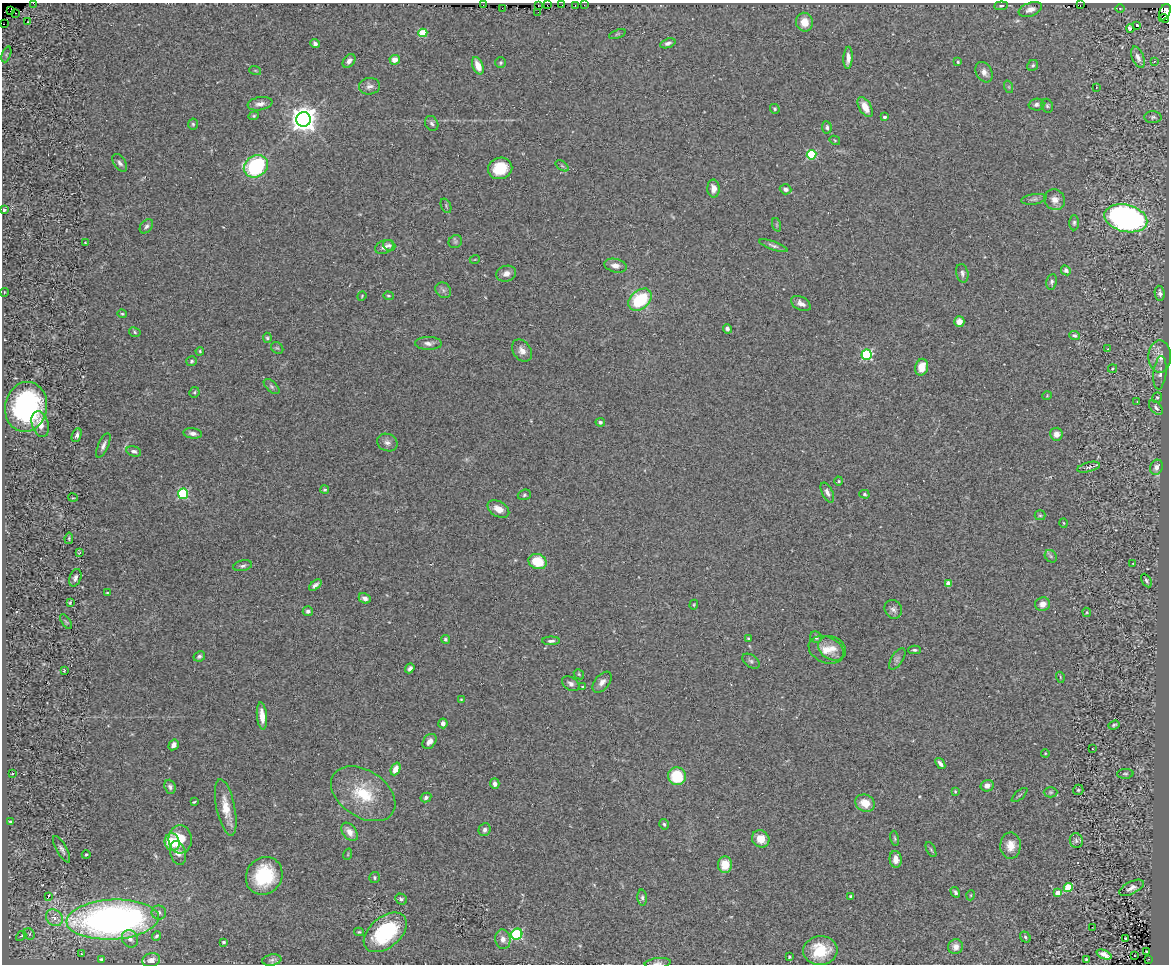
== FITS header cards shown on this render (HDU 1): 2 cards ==
NAXIS1  =                 1167
NAXIS2  =                  962

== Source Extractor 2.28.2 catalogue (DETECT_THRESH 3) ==
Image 1167 x 962 px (HDU 1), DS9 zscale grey, 1 PNG px = 1 image px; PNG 1171 x 966 px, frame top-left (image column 1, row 962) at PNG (2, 3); each listed source drawn as its Kron ellipse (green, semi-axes under 4 px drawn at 4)
Background 0.447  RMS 0.053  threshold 0.16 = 3 sigma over >= 5 px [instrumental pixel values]
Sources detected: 249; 1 with non-positive FLUX_AUTO (blend fragments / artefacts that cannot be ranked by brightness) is neither listed nor drawn; the other 248 listed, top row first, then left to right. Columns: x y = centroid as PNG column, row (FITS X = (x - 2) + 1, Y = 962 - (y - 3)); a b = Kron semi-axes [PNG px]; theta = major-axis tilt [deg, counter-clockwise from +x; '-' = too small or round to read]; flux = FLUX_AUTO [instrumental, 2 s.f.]
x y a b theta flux
33 3 3 2 - 3.6
483 5 2 2 - 2.5
538 5 2 2 - 3
547 5 2 2 - 4.5
562 5 2 2 - 2.4
584 5 2 2 - 6.9
1080 5 2 2 - 1.7
576 6 4 2 - 10
1001 6 7 4 6 5.9
502 8 2 2 - 6.7
1120 8 5 3 - 3.2
1030 9 12 6 20 22
10 11 2 2 - 29
538 12 2 2 - 2.1
1165 12 8 5 69 400
16 13 3 2 - 8.9
1164 18 5 3 - 2
28 22 3 2 - 3.7
804 22 9 8 - 47
3 24 2 2 - 5.6
1136 26 3 3 - 270
1130 28 4 4 - 22
423 33 4 4 - 120
617 34 9 4 19 4.5
668 43 8 4 19 11
315 44 5 4 - 12
6 54 8 2 69 4.2
1138 57 11 6 -69 18
848 58 11 4 86 21
395 60 5 5 - 27
349 61 8 5 50 15
958 62 4 3 - 5.8
1154 62 3 2 - 2.4
501 63 5 5 - 5.8
1033 65 6 5 - 6.7
478 66 9 5 -67 44
255 70 6 4 -19 4.1
984 72 11 8 -59 23
369 86 10 8 4 16
1009 87 6 4 -72 4.9
1096 87 3 2 - 2.8
260 104 12 6 10 23
1036 104 8 6 3 10
1047 106 7 5 -68 7.1
865 107 11 6 -60 42
775 109 5 4 - 5.4
254 116 5 4 - 5.2
885 117 3 3 - 9.4
1153 117 8 6 0 9
304 119 7 7 - 4400
432 123 8 6 -57 11
193 124 5 4 - 5.3
827 127 6 5 - 8.2
835 140 5 4 - 3.7
811 155 5 4 - 210
120 163 10 6 -56 12
256 166 13 10 32 390
562 166 7 4 -36 6.1
500 168 12 10 19 100
713 189 9 6 -87 28
785 189 6 5 - 13
1034 199 13 5 9 10
1055 200 10 10 - 26
446 206 8 4 -67 6.1
4 210 4 3 - 6.5
1126 218 22 13 -14 1300
1074 223 7 5 89 7.2
777 225 7 4 -71 5.4
146 226 8 5 50 11
85 242 3 2 - 2.1
455 242 7 6 - 6.8
389 245 6 5 - 8.8
773 246 15 4 -19 11
384 247 9 6 24 19
475 259 5 3 - 2.8
615 266 11 6 -13 23
1066 270 5 4 - 10
962 273 9 6 -78 12
506 274 10 7 17 24
1052 282 8 5 80 9.2
443 290 8 7 - 12
4 292 4 3 - 2.2
1160 293 7 5 -81 13
362 296 5 4 - 3.4
388 296 5 4 - 4.8
640 300 13 9 41 210
801 303 10 6 -28 19
122 314 5 3 - 4.6
959 322 5 5 - 30
727 329 5 4 - 10
135 332 6 4 -27 6.2
1074 335 5 4 - 9.1
267 338 5 4 - 5.4
428 343 13 6 -1 18
277 348 6 5 - 5.9
1108 349 4 4 - 2.9
522 350 12 8 -54 25
200 351 4 3 - 3.8
867 355 5 5 - 390
1160 356 16 11 90 36
192 361 5 5 - 6.4
922 367 8 6 74 49
1112 369 4 2 - 3.2
1160 373 17 6 84 18
272 386 9 5 -42 8.5
194 392 5 5 - 5.4
1047 396 5 3 - 2.6
1157 397 5 4 - 5.4
1137 401 4 2 - 2.1
26 407 25 21 79 610
1156 408 9 5 -48 11
600 422 5 4 - 7.8
40 424 13 8 -72 37
193 433 9 5 -8 14
1056 434 6 6 - 27
77 435 7 4 67 12
387 442 10 8 -24 17
103 445 13 5 66 15
134 451 7 5 -14 11
1089 467 12 4 15 9.5
1156 467 8 6 65 19
839 481 4 4 - 3.9
325 490 4 4 - 5
827 493 11 5 -63 14
183 494 5 5 - 340
864 494 5 4 - 4.7
524 495 7 5 19 6.4
73 498 5 3 - 3
498 509 12 7 -30 36
1040 515 5 5 - 4.8
1064 523 5 3 - 3
69 538 6 4 81 4.4
79 553 4 2 - 2.2
1051 556 7 5 -46 7
538 562 9 7 -21 110
1133 563 3 2 - 2.1
243 566 9 5 12 9.8
75 578 9 5 70 13
1146 580 7 4 -59 7.7
948 583 4 4 - 42
315 585 7 4 40 11
107 593 3 2 - 2.9
365 598 6 5 - 14
70 602 3 2 - 4.3
1043 604 7 7 - 22
694 605 5 4 - 4.3
893 609 9 8 - 15
308 611 5 5 - 9.6
1087 612 4 4 - 4.1
66 622 8 3 -56 4.5
816 637 6 5 - 10
749 638 4 3 - 4.8
445 639 4 4 - 6.8
551 641 9 4 2 9.7
832 648 15 11 -29 39
826 650 18 13 -23 49
914 650 6 3 -1 6.5
199 656 6 5 - 7.5
897 659 12 5 56 12
751 661 9 6 -35 9.3
410 668 5 4 - 9.6
64 670 3 2 - 3
579 674 5 4 - 4.5
1060 677 5 3 - 3.3
602 682 12 7 51 21
571 684 9 6 -33 12
583 687 3 3 - 3
461 699 4 3 - 3.5
262 716 13 5 -84 37
443 723 5 4 - 12
1114 725 6 4 20 6.8
429 741 8 6 52 20
174 745 6 4 58 15
1092 749 3 2 - 2.6
1045 753 4 4 - 3
940 763 6 3 -52 13
395 769 6 4 67 38
12 774 3 2 - 2.5
1125 774 8 5 2 6.3
677 776 9 9 - 140
495 784 5 4 - 15
987 786 6 5 - 22
170 787 7 5 -69 10
1078 790 5 5 - 4.9
955 791 4 3 - 4
1050 792 7 5 0 5.5
363 794 35 23 -33 170
1020 795 10 3 40 5.5
426 798 5 4 - 10
194 802 4 2 - 3.8
865 803 10 8 -26 57
226 808 29 9 -78 69
11 822 4 3 - 9.4
664 824 5 4 - 6.1
485 830 6 6 - 12
350 832 10 6 -52 33
895 838 7 4 -80 5.5
180 839 14 11 -86 80
761 839 9 8 - 49
1076 841 7 6 - 9.1
172 842 8 7 - 110
1010 846 13 10 88 43
62 849 15 5 -61 13
931 850 8 4 -62 6.2
178 853 12 7 -75 30
348 854 6 3 72 3.6
86 855 4 3 - 4.5
896 859 8 6 -84 25
725 865 8 7 - 64
264 876 19 17 55 230
374 878 5 5 - 6.2
1068 887 4 4 - 130
1131 888 13 6 27 17
955 892 5 4 - 7.8
1058 893 4 4 - 42
971 895 5 3 - 3.1
851 896 4 3 - 4.6
48 897 4 2 - 30
642 898 8 4 -85 8.1
401 899 6 5 - 9.8
159 912 7 7 - 12
54 918 9 7 -43 25
113 920 46 20 3 1700
1092 927 2 2 - 8.5
359 932 5 3 - 4.7
385 932 25 15 40 280
29 934 6 5 - 6.5
517 934 6 5 - 470
21 936 6 3 43 4.9
156 936 5 3 - 6.3
1025 937 6 4 -54 6.9
1125 938 3 3 - 74
130 939 9 8 - 17
503 939 10 7 -80 21
224 942 3 3 - 5.4
956 947 7 7 - 24
820 950 17 14 6 110
1146 951 3 2 - 3.7
81 954 2 2 - 2.5
1104 954 8 4 -23 25
1134 956 2 2 - 3.5
789 957 3 3 - 4.8
1086 959 3 2 - 3.9
1149 959 3 2 - 28
102 960 4 3 - 6.3
151 960 9 7 16 15
272 960 9 5 10 9.6
658 963 13 5 7 13
At the frame edge (FLAGS 8, measured only in part): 5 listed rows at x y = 33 3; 1165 12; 3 24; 4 210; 658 963
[1 non-positive-flux detection neither listed nor drawn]